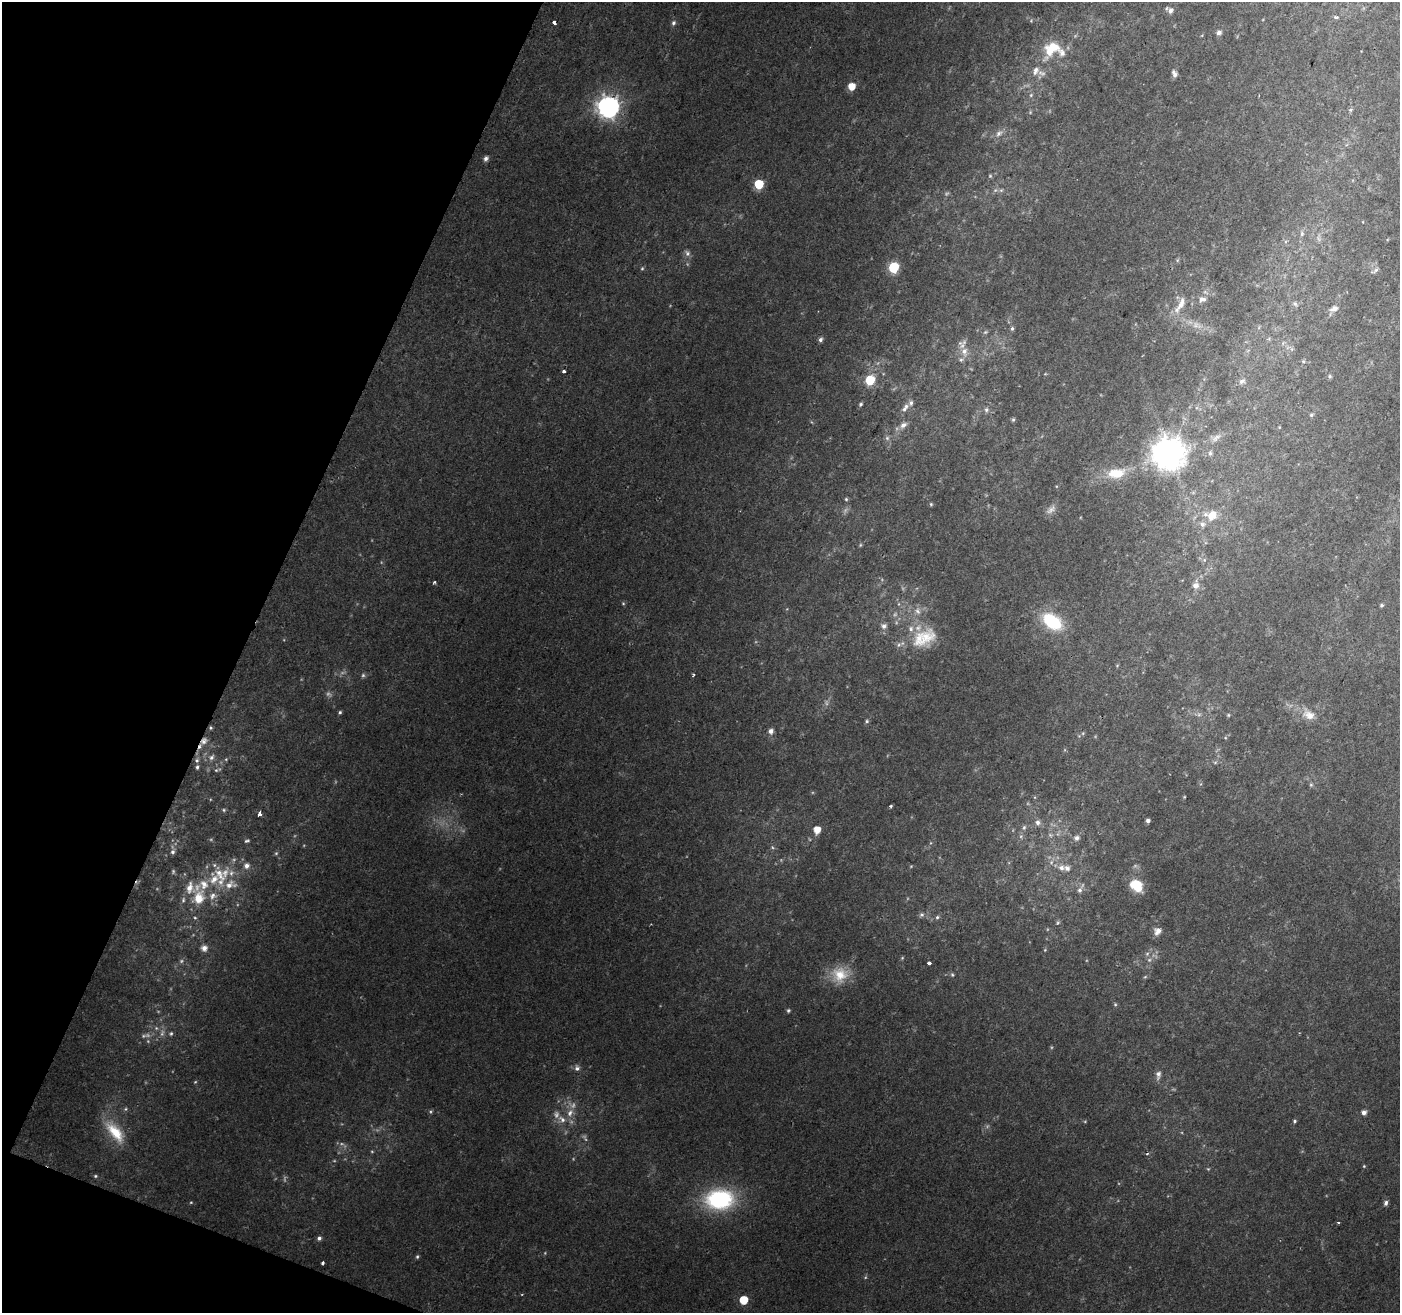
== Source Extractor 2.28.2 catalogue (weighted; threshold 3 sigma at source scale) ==
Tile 9 of 4 x 4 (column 1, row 3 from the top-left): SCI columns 7-1404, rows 1585-2895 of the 5598 x 5724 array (HDU 1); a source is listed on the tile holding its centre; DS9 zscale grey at full resolution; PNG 1402 x 1315 px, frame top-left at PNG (2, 2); no overlay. Shown black and unused: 19% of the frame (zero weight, under 2 of 3 exposures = <1% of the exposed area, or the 3 px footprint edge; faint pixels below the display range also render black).
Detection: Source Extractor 2.28.2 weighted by HDU 2 'WHT'; one run over the whole footprint, this tile lists its part. Background 0.0236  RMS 0.0039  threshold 0.0176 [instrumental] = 3 sigma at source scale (4.5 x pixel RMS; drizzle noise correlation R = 1.50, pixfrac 1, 0.0396/0.0396 arcsec/px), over >= 5 px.
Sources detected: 193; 31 too faint to see at this stretch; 2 cosmic-ray / hot-pixel residue — not listed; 17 inside a brighter listed object's ellipse — not listed separately; the other 143 listed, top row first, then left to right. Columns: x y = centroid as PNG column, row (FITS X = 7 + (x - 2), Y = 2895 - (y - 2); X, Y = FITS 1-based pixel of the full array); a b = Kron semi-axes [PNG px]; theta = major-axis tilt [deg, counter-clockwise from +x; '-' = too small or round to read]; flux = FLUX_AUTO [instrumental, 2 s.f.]
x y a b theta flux
1170 11 8 7 - 2
1335 17 4 3 - 1.3
554 22 4 3 - 2
673 23 7 6 - 1.1
1219 33 6 5 - 1.7
1051 48 25 17 44 11
1036 71 12 7 69 2.2
1174 74 9 6 -69 1.8
851 86 5 5 - 7.2
1031 95 6 5 - 0.66
608 107 8 8 - 300
1350 110 6 4 89 0.72
999 133 10 7 33 1.9
486 158 6 5 - 1.4
990 176 5 4 - 0.49
759 184 6 6 - 20
995 190 7 5 44 0.95
1302 233 9 6 87 1.4
687 253 9 7 -55 1.5
1177 260 5 5 - 0.51
894 267 6 6 - 31
642 268 5 4 - 0.56
1375 271 13 5 28 1.2
1202 299 10 8 2 2.1
1295 304 10 7 -45 1.5
1180 305 26 8 59 5.3
1334 309 12 8 21 2.7
1197 325 16 9 -17 3.8
1012 328 6 4 87 0.77
985 332 7 5 21 0.67
820 339 5 5 - 1.3
1269 339 6 4 -74 0.58
1283 343 7 4 57 0.78
1292 349 7 4 -90 0.82
964 352 15 10 -79 4.3
1303 361 5 5 - 0.64
564 371 3 3 - 0.99
1330 376 6 5 - 0.78
870 380 6 6 - 21
1242 381 9 6 34 1.5
861 404 6 5 - 0.8
905 408 15 7 53 2.4
986 410 8 6 69 1.1
1311 415 6 5 - 0.7
1013 420 6 4 63 0.62
903 425 9 7 37 2.4
887 438 6 6 - 1.1
1216 438 17 7 36 2.3
1210 453 7 5 -90 0.89
1169 454 10 10 - 940
1116 473 27 14 9 12
846 499 4 4 - 0.55
931 504 5 4 - 0.51
1051 510 16 8 35 2.3
1212 515 14 11 51 6.3
860 545 5 4 - 0.49
1204 560 6 5 - 0.73
435 582 4 3 - 0.75
1196 585 12 8 75 3.6
623 603 5 5 - 0.53
1381 605 4 4 - 0.69
918 611 11 9 -72 2.9
1052 622 19 12 -35 27
884 626 8 7 - 1.8
926 637 32 24 55 15
899 645 8 7 - 1.5
1117 666 5 3 - 0.35
363 675 5 5 - 0.79
693 675 5 3 - 0.63
340 712 4 4 - 0.7
1199 714 7 4 1 0.83
1308 714 21 14 -31 6.1
1228 715 5 4 - 0.48
867 721 5 4 - 0.7
211 728 5 4 - 0.65
771 731 6 5 - 2.1
1083 733 5 4 - 0.5
204 741 12 8 55 2.6
211 757 9 6 52 1.6
226 759 5 4 - 0.5
197 760 7 6 - 1.1
1215 762 6 4 1 0.54
197 767 6 4 73 0.81
216 770 7 5 34 0.71
1311 785 5 5 - 0.62
891 806 3 3 - 0.93
224 810 6 4 22 0.62
260 814 4 3 - 3.8
1148 821 4 4 - 1.1
1038 822 8 8 - 1.9
1024 827 8 6 73 1.1
817 830 6 5 - 5.9
1050 835 8 6 -22 1.1
1077 838 7 7 - 1.8
773 847 6 4 -47 0.62
173 852 6 6 - 1.2
276 853 6 4 42 0.56
1051 862 7 6 - 1.4
247 866 7 7 - 2.1
1061 868 10 9 - 3
231 873 9 7 65 2
220 874 23 10 -58 7.5
1137 885 16 11 -78 8.9
1080 890 9 7 68 1.8
213 896 11 10 - 3.2
199 898 18 13 75 9.1
183 900 9 5 81 1.1
921 915 8 6 39 1.3
937 917 6 5 - 0.92
195 918 5 4 - 0.49
1057 922 6 4 56 0.64
1158 931 9 8 - 2.7
204 948 7 6 - 2.4
1045 950 5 4 - 0.37
1147 954 6 5 - 0.87
902 958 5 4 - 0.51
929 963 4 3 - 2
840 975 24 21 19 12
952 975 6 5 - 0.74
1145 977 6 4 40 0.51
1115 1004 5 5 - 0.53
788 1010 5 5 - 0.71
156 1028 6 5 - 0.87
171 1033 6 5 - 0.83
577 1068 9 7 -85 1.6
1158 1075 12 7 84 2
195 1082 5 4 - 0.42
125 1109 5 5 - 0.66
1364 1112 5 5 - 2.1
570 1113 12 8 60 3.5
1294 1121 4 4 - 0.68
115 1132 34 14 -52 14
1364 1166 4 4 - 0.42
1208 1169 4 4 - 0.39
95 1176 5 4 - 0.6
720 1199 28 20 3 48
191 1202 5 4 - 0.43
1386 1203 7 5 71 1.3
1338 1223 3 3 - 0.84
319 1238 5 5 - 1.2
417 1257 5 4 - 0.65
323 1263 3 3 - 0.78
743 1300 6 5 - 13
Overlapping masked pixels (flux is a lower limit): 2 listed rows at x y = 211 728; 204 741